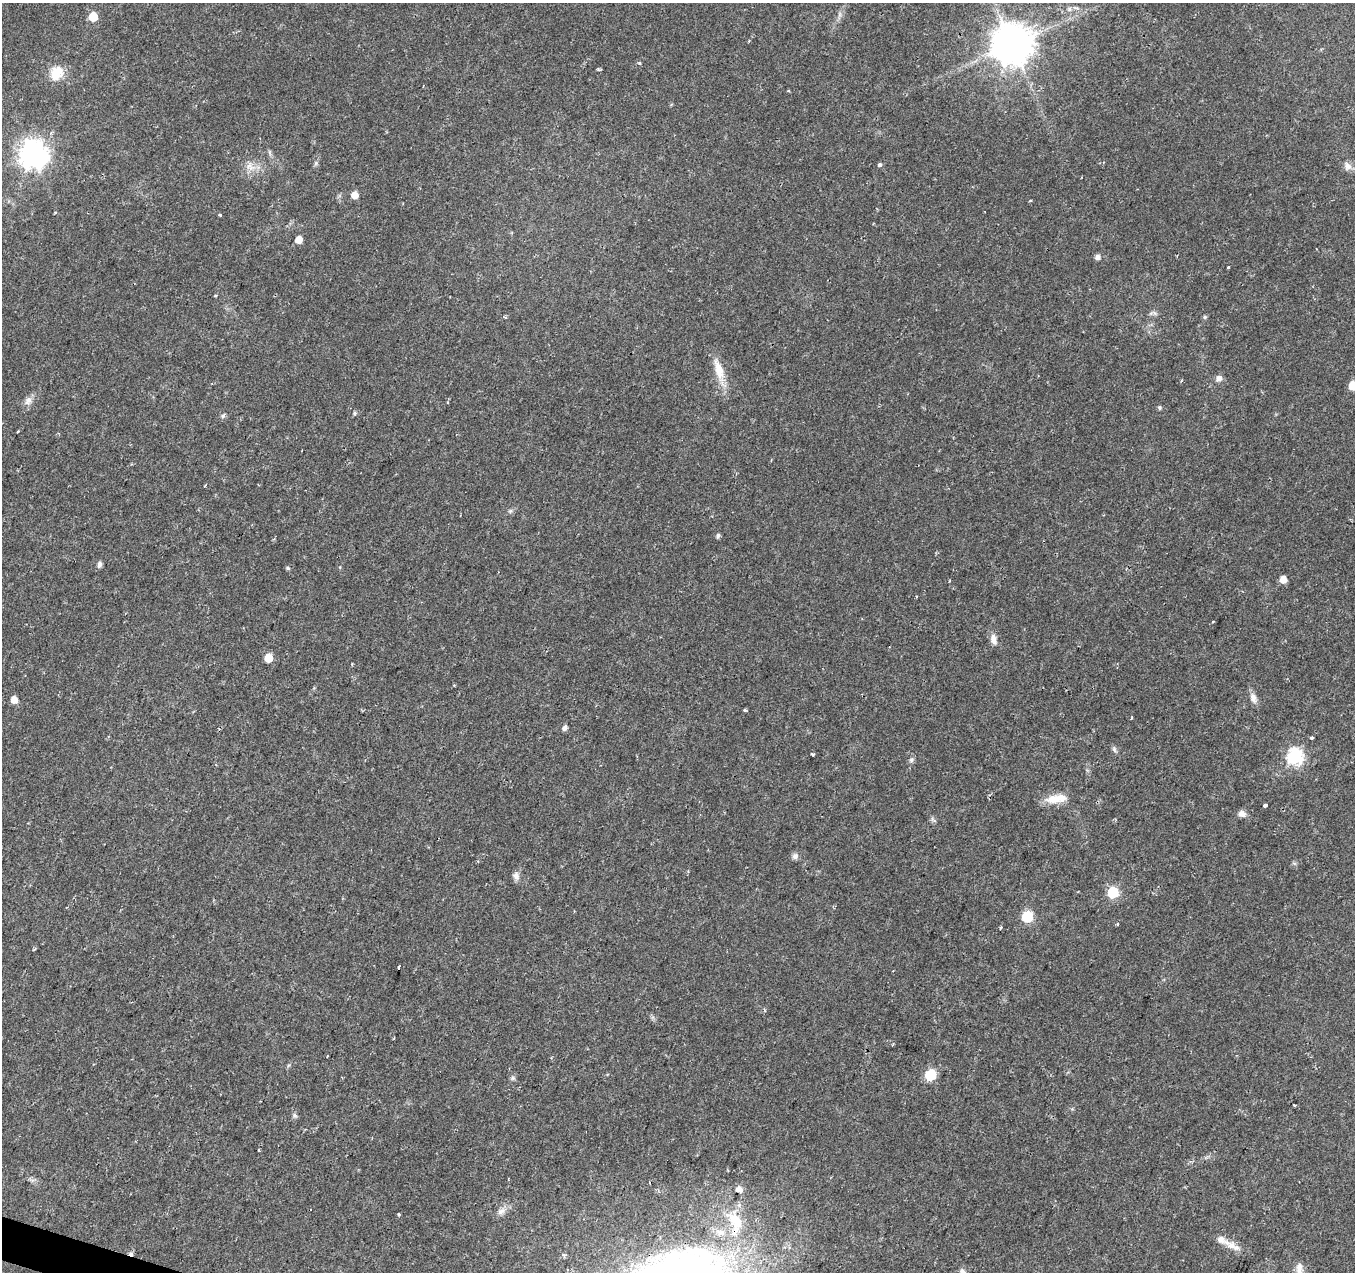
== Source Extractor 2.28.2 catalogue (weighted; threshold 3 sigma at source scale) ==
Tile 7 of 4 x 4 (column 3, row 2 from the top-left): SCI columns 2707-4059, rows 2755-4024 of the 5423 x 5572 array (HDU 1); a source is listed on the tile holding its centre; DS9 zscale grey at full resolution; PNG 1357 x 1274 px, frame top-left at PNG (2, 3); no overlay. Shown black and unused: <1% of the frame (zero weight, under 2 of 3 exposures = <1% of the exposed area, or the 3 px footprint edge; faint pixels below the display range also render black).
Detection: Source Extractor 2.28.2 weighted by HDU 2 'WHT'; one run over the whole footprint, this tile lists its part. Background 0.023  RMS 0.0028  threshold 0.0128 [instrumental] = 3 sigma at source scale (4.5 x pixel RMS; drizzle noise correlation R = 1.50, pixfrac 1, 0.0396/0.0396 arcsec/px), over >= 5 px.
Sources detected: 78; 2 inside a brighter object's white glare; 2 cosmic-ray / hot-pixel residue — not listed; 2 inside a brighter listed object's ellipse — not listed separately; the other 72 listed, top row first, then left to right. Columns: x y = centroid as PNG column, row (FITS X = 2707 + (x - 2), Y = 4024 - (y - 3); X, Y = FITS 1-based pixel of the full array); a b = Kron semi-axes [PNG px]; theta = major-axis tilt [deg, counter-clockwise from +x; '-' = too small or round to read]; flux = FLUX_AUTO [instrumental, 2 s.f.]
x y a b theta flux
1069 9 6 4 90 0.62
93 16 6 5 - 8.2
1012 44 11 11 - 950
639 63 4 3 - 0.55
598 69 4 4 - 0.36
56 72 22 14 29 4.8
33 154 10 9 - 300
316 163 6 6 - 0.53
880 165 3 3 - 1.5
1348 166 11 10 - 1.7
250 167 15 8 -28 2.4
355 195 6 6 - 2.6
1030 201 5 2 - 0.33
55 212 3 3 - 0.26
220 215 3 3 - 0.41
299 240 6 5 - 2.9
1097 257 6 6 - 1.2
1228 267 3 3 - 0.27
1155 313 7 4 -70 0.54
505 317 3 3 - 0.65
1205 317 6 5 - 0.45
719 370 33 10 -72 5.5
1219 378 8 7 - 1.5
1352 385 6 5 - 6.2
28 400 14 8 57 1.7
1160 408 6 5 - 0.48
354 413 6 5 - 0.5
223 416 6 5 - 0.61
18 431 3 3 - 0.36
205 485 4 2 - 0.49
510 511 6 5 - 0.51
718 535 6 5 - 0.63
99 564 6 5 - 1.1
288 568 5 4 - 0.44
1283 579 6 6 - 2.7
993 639 14 8 -76 2
268 658 6 5 - 5.8
352 664 3 2 - 0.29
1253 698 15 8 -73 1.7
14 699 6 5 - 3
745 710 3 3 - 0.53
565 728 6 5 - 1.1
1312 738 3 3 - 1.4
1114 749 8 6 -74 0.7
813 755 4 2 - 0.32
1295 756 7 7 - 64
911 760 7 5 17 0.65
1054 799 24 12 7 4.4
1265 806 4 3 - 2.6
1242 814 9 8 - 1.5
933 820 11 3 -49 0.52
795 856 8 8 - 0.97
516 876 11 8 -70 1.3
1113 892 6 6 - 22
1027 917 6 6 - 20
1118 924 5 3 - 0.26
1000 928 4 3 - 0.41
34 949 5 3 - 0.36
399 967 4 3 - 0.54
327 1056 3 2 - 0.21
930 1075 6 6 - 19
1294 1105 4 3 - 1.1
295 1115 6 6 - 0.63
259 1150 3 3 - 0.99
508 1179 4 3 - 0.21
739 1189 7 6 - 1.9
501 1211 14 8 34 1.7
399 1214 3 3 - 0.58
738 1223 40 14 68 10
1232 1245 14 11 -15 2.7
1299 1268 15 9 81 2.3
962 1271 9 7 -36 0.93
Overlapping masked pixels (flux is a lower limit): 1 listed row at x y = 738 1223
Isophote crosses this tile's border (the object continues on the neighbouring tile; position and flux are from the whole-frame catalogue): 2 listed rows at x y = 1352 385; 962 1271